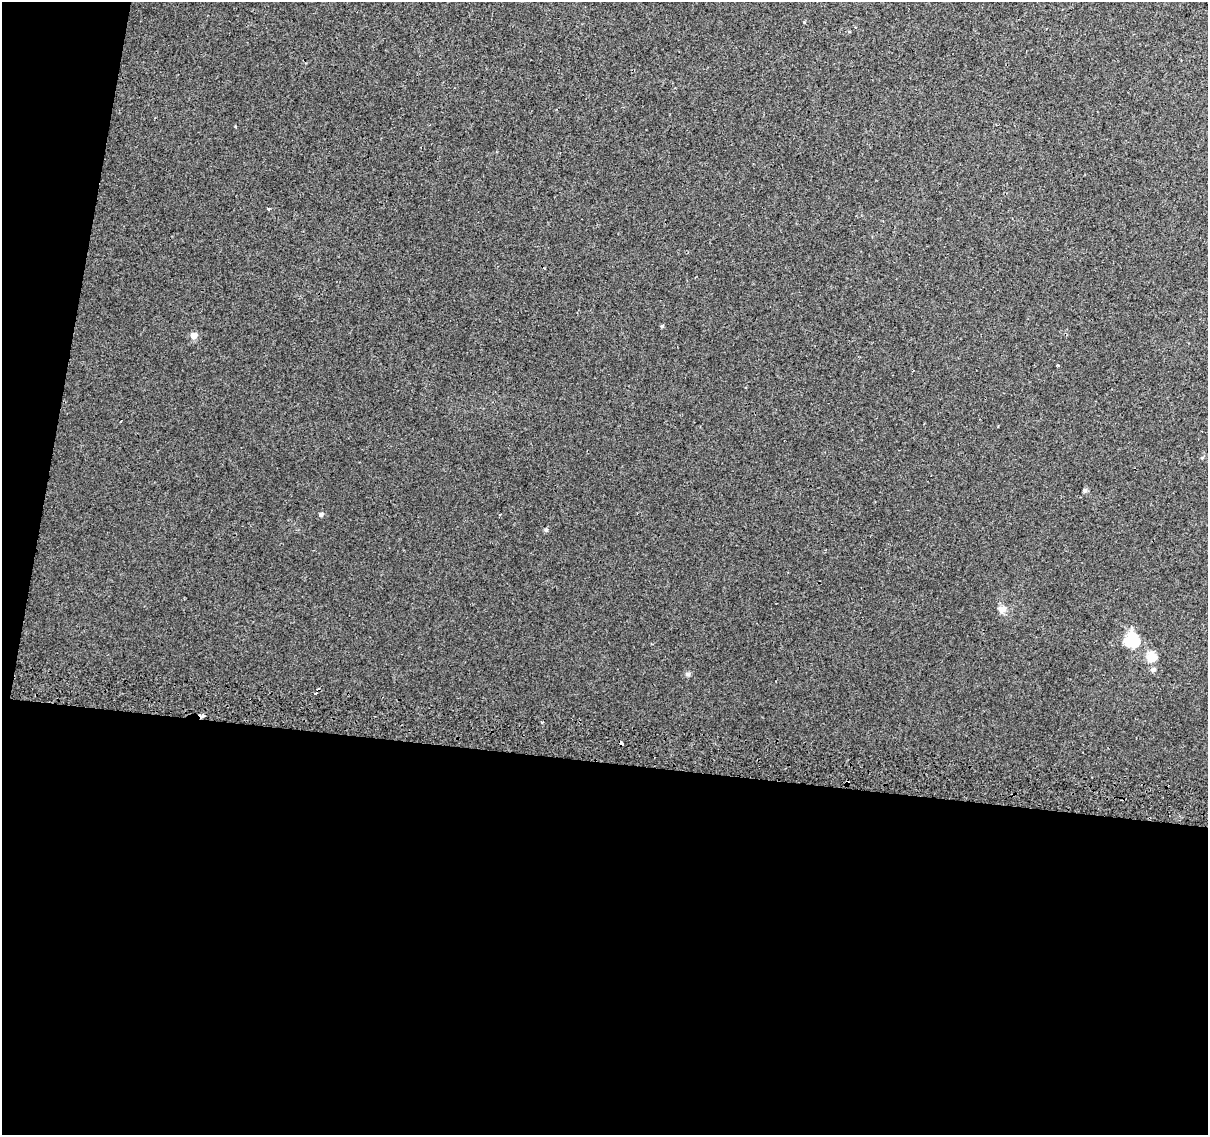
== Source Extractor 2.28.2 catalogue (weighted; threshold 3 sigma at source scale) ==
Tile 13 of 4 x 4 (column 1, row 4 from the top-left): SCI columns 15-1220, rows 327-1459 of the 4845 x 5126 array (HDU 1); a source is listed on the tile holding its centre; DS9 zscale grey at full resolution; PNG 1210 x 1137 px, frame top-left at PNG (2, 2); no overlay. Shown black and unused: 36% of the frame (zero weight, under 2 of 3 exposures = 2% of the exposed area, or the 3 px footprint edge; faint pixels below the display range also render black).
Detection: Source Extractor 2.28.2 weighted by HDU 2 'WHT'; one run over the whole footprint, this tile lists its part. Background 0.00643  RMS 0.0036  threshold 0.0163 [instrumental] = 3 sigma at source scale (4.5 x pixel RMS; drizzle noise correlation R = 1.50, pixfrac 1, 0.0396/0.0396 arcsec/px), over >= 5 px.
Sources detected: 19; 2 cosmic-ray / hot-pixel residue — not listed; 1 inside a brighter listed object's ellipse — not listed separately; the other 16 listed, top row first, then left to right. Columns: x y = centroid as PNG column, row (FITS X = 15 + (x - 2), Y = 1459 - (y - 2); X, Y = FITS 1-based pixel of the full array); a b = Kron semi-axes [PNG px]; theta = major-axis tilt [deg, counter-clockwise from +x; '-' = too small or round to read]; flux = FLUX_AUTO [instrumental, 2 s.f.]
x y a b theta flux
235 126 3 3 - 0.33
268 208 3 3 - 0.54
662 326 4 3 - 0.54
194 335 5 5 - 3.6
1058 365 3 3 - 0.37
121 421 3 2 - 0.35
1085 490 7 5 -69 0.66
321 514 6 5 - 0.86
546 530 5 5 - 0.58
1002 609 13 9 18 2.2
1133 640 18 15 -63 12
1152 657 15 13 77 4.3
688 674 6 6 - 0.82
202 716 6 4 -5 12
542 722 3 2 - 0.31
621 743 4 3 - 1.5
Overlapping masked pixels (flux is a lower limit): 2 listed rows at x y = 202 716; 621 743